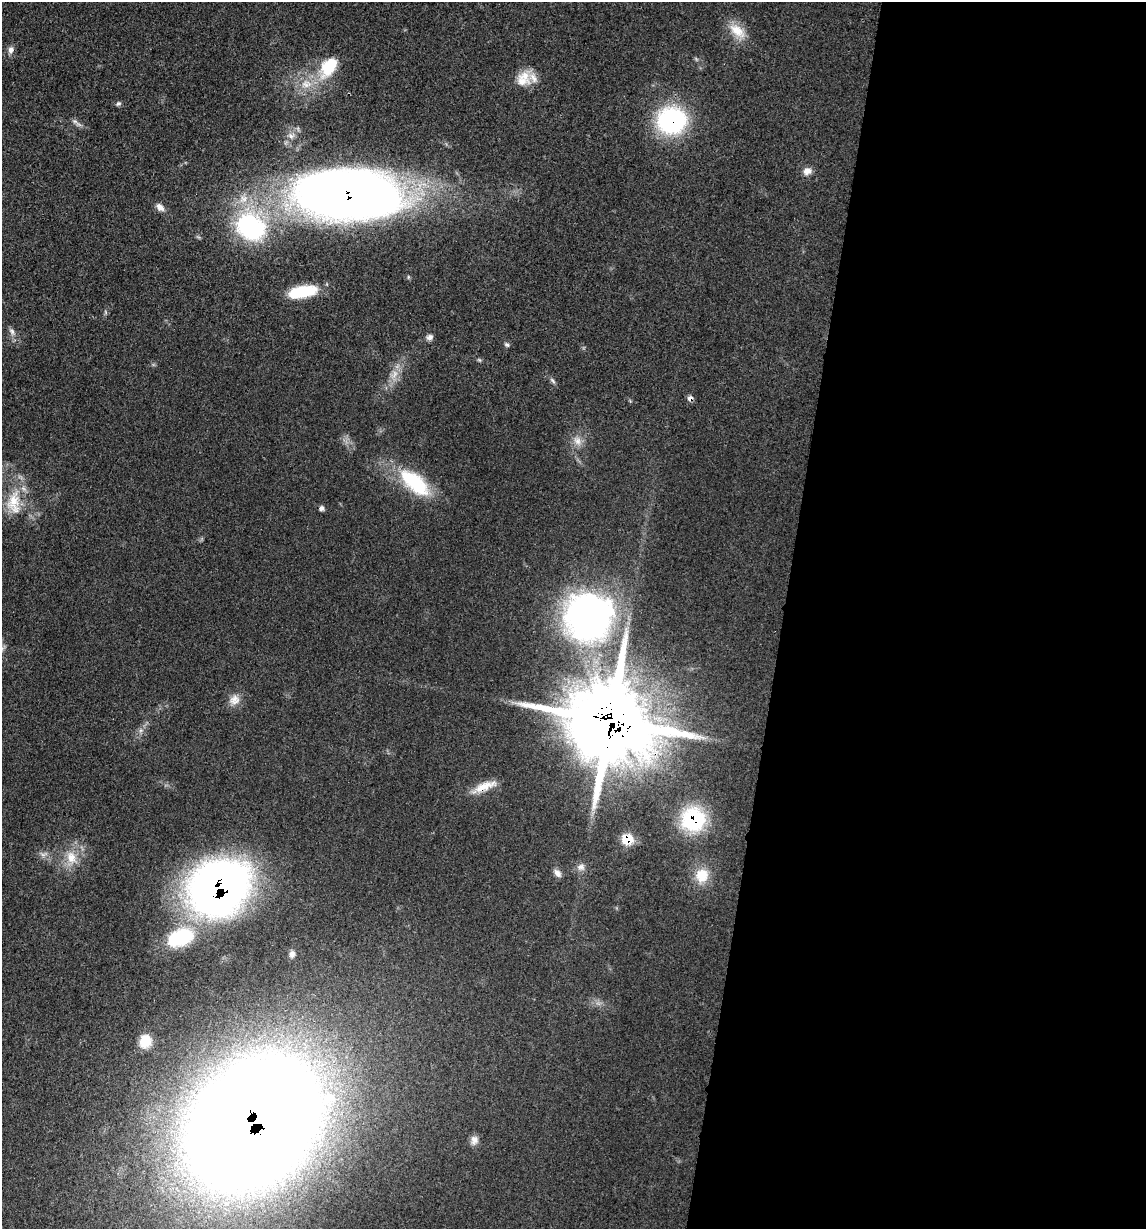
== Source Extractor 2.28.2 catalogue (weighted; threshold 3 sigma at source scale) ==
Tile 12 of 4 x 4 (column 4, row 3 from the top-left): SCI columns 3679-4822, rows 1244-2470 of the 4948 x 4938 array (HDU 1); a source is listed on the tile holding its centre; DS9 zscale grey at full resolution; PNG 1148 x 1231 px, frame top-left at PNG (2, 2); no overlay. Shown black and unused: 32% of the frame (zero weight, under 3 of 4 exposures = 2% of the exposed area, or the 3 px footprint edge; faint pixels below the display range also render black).
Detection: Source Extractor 2.28.2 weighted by HDU 2 'WHT'; one run over the whole footprint, this tile lists its part. Background 0.0527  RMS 0.0059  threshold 0.0265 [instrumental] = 3 sigma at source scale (4.5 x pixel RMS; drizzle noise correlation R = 1.50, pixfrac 1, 0.05/0.05 arcsec/px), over >= 5 px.
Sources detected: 43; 2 inside a brighter listed object's ellipse — not listed separately; the other 41 listed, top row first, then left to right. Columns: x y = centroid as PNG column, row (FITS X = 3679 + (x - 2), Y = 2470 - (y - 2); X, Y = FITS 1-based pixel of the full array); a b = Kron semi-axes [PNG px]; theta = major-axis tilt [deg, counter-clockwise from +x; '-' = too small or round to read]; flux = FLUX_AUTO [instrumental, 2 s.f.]
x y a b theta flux
737 31 27 13 -40 12
11 50 9 8 - 2.7
328 67 29 17 54 24
525 76 16 14 -61 8.7
306 84 17 11 3 9.1
118 103 7 5 34 1.2
672 120 29 26 7 81
75 121 8 6 -51 1.8
291 136 10 7 -10 2.7
807 171 11 9 20 3.9
348 195 87 40 -2 750
160 207 11 8 -41 3.6
251 227 37 30 -37 84
302 292 31 11 11 25
12 331 10 6 -46 2.1
430 337 9 7 12 2.2
507 345 7 5 -29 1.2
394 374 15 7 64 5.5
553 381 10 4 -46 1.5
690 398 7 7 - 2.2
577 441 14 10 -64 5.1
414 482 48 20 -41 39
14 503 35 19 89 21
321 508 6 5 - 1.7
588 617 53 51 73 230
234 700 16 13 34 5.9
611 721 27 24 -17 8000
141 730 7 5 44 1.6
484 787 32 9 22 10
693 820 23 22 - 49
627 839 13 11 1 11
71 857 20 13 -67 11
581 867 11 9 -18 3.3
557 873 12 7 -51 2.8
702 875 18 17 - 12
218 888 48 38 37 460
180 937 37 22 21 39
292 954 9 7 73 2.4
145 1041 16 14 74 10
254 1123 98 73 43 2200
474 1140 12 9 78 3.4
Overlapping masked pixels (flux is a lower limit): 9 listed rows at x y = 672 120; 348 195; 690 398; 611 721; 484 787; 693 820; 627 839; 218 888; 254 1123